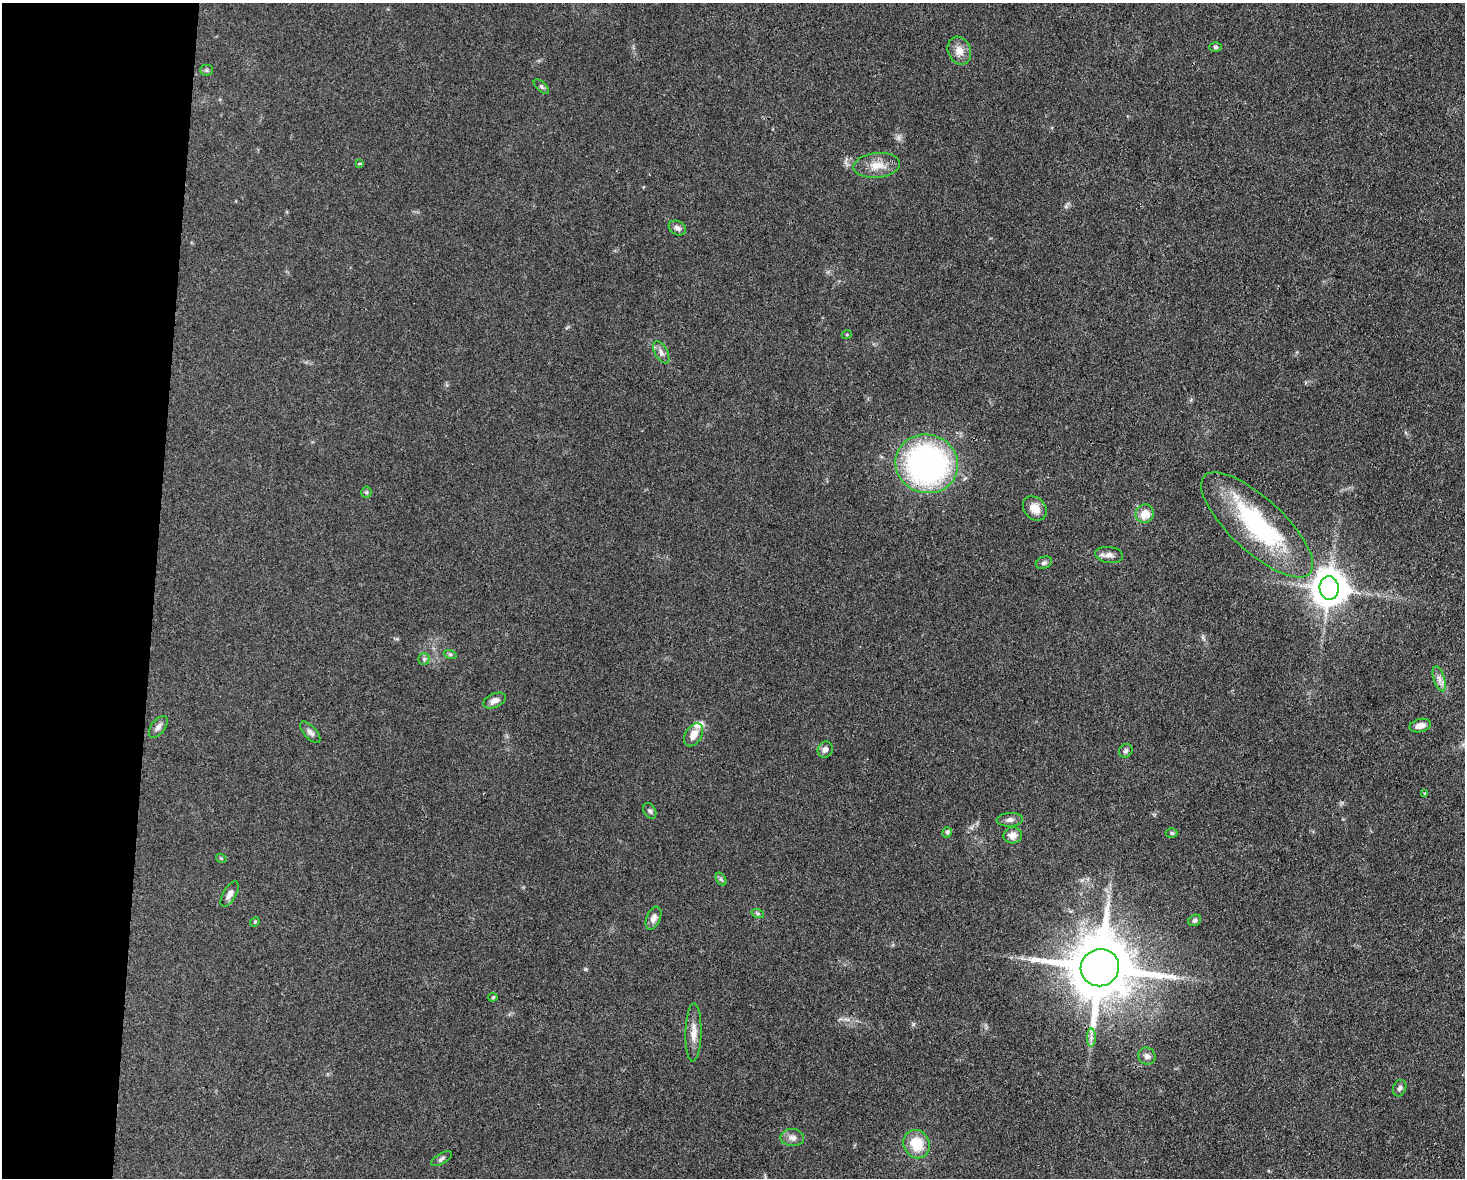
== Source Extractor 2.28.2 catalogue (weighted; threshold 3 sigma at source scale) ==
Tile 4 of 3 x 4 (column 1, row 2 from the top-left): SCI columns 227-1689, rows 2353-3528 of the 4727 x 4704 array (HDU 1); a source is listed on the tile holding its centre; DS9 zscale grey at full resolution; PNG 1467 x 1180 px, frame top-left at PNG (2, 3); each listed source drawn as its Kron ellipse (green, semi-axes under 4 px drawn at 4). Shown black and unused: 10% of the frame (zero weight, under 3 of 4 exposures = <1% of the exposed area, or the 3 px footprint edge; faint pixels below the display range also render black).
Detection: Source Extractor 2.28.2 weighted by HDU 2 'WHT'; one run over the whole footprint, this tile lists its part. Background 0.0756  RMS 0.0062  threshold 0.028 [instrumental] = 3 sigma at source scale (4.5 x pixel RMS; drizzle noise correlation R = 1.50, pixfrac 1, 0.05/0.05 arcsec/px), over >= 5 px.
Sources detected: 51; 1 inside a brighter object's white glare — neither listed nor drawn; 1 inside a brighter listed object's ellipse — not listed separately; the other 49 listed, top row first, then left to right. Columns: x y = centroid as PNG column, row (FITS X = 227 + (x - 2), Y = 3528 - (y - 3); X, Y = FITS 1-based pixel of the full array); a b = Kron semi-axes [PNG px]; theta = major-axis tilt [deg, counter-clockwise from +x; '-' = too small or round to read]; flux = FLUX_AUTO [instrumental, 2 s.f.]
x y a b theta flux
1215 47 6 4 0 1.1
959 51 14 11 -69 5.9
206 70 6 5 - 1
541 87 9 5 -42 1.3
360 164 4 3 - 1.6
877 165 23 12 6 9.4
677 228 9 7 -29 2.5
847 334 5 3 - 0.55
661 352 12 6 -60 2.8
927 464 31 29 -15 170
366 492 5 5 - 0.89
1035 508 13 10 -47 6.9
1145 514 9 9 - 9.2
1257 525 72 26 -43 83
1109 555 14 8 -8 3.4
1044 563 8 6 21 1.8
1329 588 12 9 -86 1500
450 654 7 4 -19 0.9
424 659 6 5 - 1.3
1439 679 13 5 -73 3.3
494 701 12 7 24 3.7
1420 726 11 6 13 5.1
158 727 12 7 53 3
310 732 13 6 -47 2.5
694 735 12 8 59 6.2
825 749 8 7 - 3.2
1126 751 7 6 - 1.5
1424 793 4 3 - 0.79
650 811 8 6 -61 1.6
1010 820 13 7 4 2.7
947 832 5 5 - 1.7
1172 833 6 5 - 0.93
1013 835 9 8 - 4.9
221 858 5 3 - 0.61
721 879 7 4 -55 1.2
230 894 14 6 60 3.6
758 914 6 4 -19 1
653 918 12 7 68 3.6
1195 920 7 5 32 1.4
255 922 5 4 - 0.66
1100 968 19 18 - 4900
493 997 4 4 - 0.79
693 1032 29 8 89 6.9
1091 1038 9 4 90 2.3
1147 1056 9 8 - 2.7
1400 1088 8 6 67 1.7
792 1138 11 8 -3 3.3
917 1144 14 12 -62 16
442 1159 12 5 31 1.8
Overlapping masked pixels (flux is a lower limit): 1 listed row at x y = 1100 968